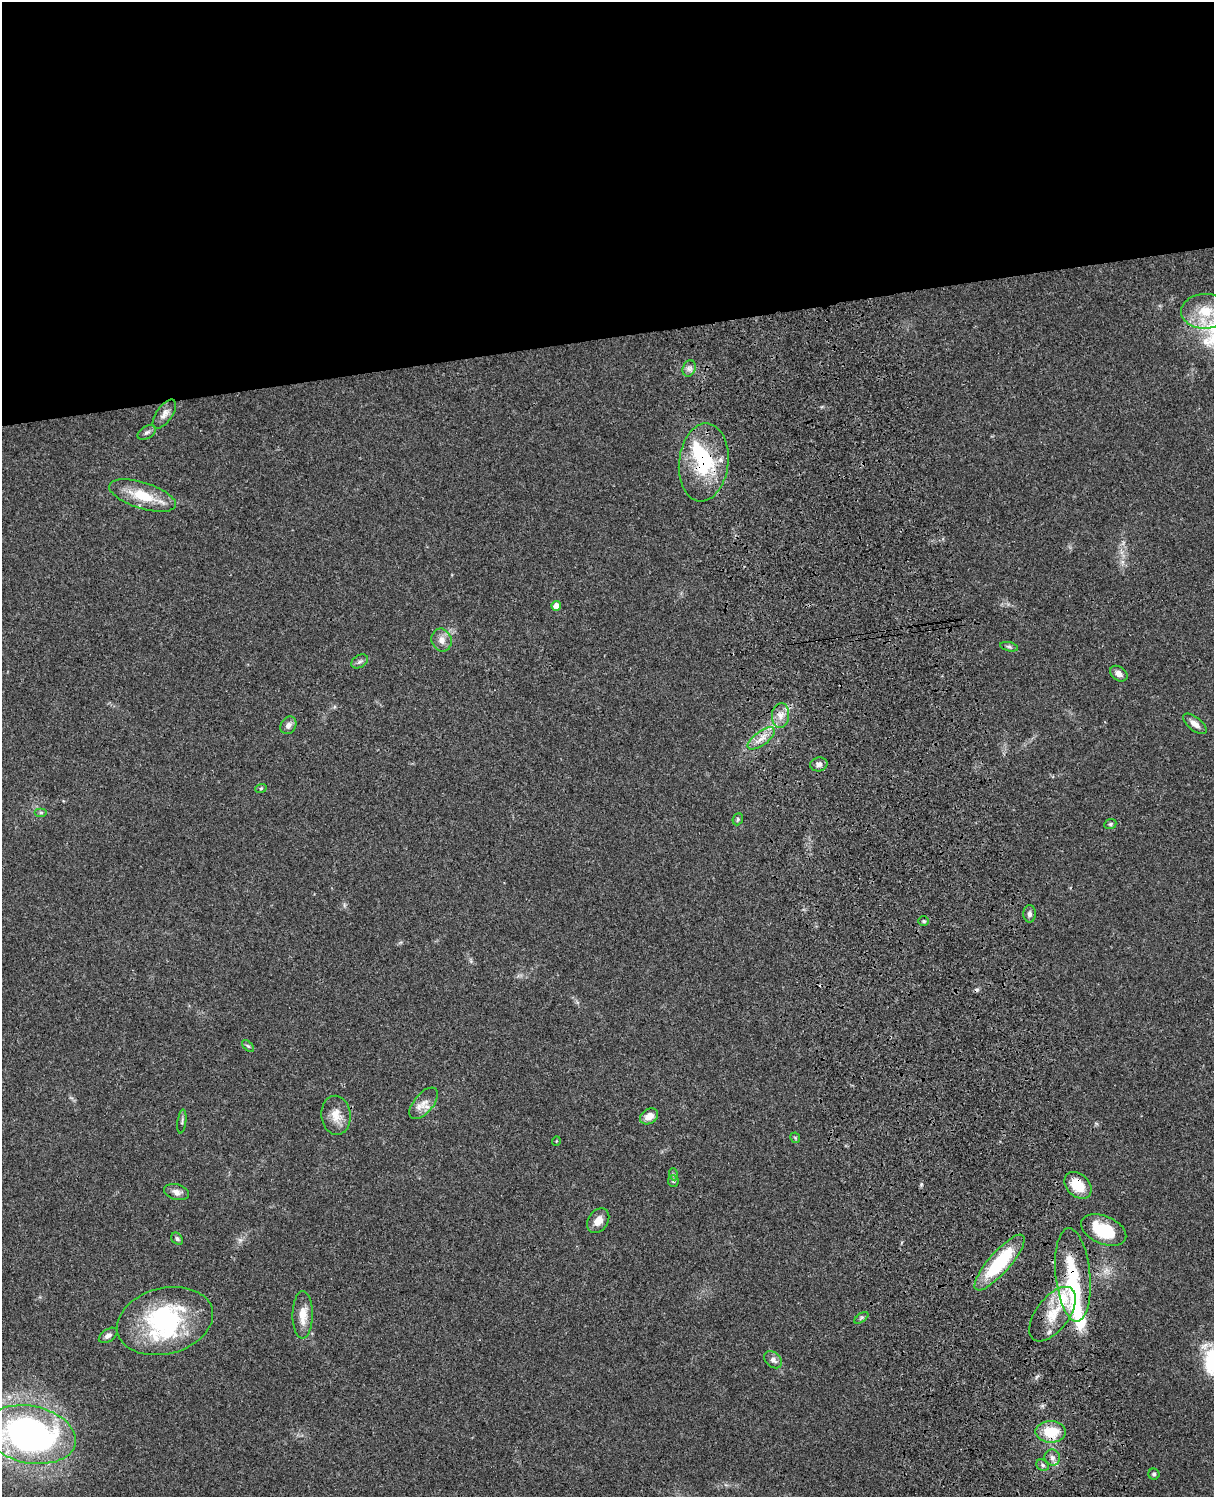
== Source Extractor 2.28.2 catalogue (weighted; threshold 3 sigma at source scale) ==
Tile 2 of 4 x 3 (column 2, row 1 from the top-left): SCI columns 1333-2544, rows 3269-4763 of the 5087 x 4927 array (HDU 1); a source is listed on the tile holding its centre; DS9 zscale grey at full resolution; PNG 1216 x 1499 px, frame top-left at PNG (2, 2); each listed source drawn as its Kron ellipse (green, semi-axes under 4 px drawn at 4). Shown black and unused: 23% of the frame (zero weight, under 3 of 4 exposures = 6% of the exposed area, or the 3 px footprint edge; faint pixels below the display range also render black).
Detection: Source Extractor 2.28.2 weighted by HDU 2 'WHT'; one run over the whole footprint, this tile lists its part. Background 0.0886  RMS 0.0062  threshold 0.0277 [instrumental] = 3 sigma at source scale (4.5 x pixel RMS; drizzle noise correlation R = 1.50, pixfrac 1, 0.05/0.05 arcsec/px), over >= 5 px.
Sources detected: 59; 1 too faint to see at this stretch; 3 inside a brighter object's white glare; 1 cosmic-ray / hot-pixel residue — neither listed nor drawn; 5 inside a brighter listed object's ellipse — not listed separately; the other 49 listed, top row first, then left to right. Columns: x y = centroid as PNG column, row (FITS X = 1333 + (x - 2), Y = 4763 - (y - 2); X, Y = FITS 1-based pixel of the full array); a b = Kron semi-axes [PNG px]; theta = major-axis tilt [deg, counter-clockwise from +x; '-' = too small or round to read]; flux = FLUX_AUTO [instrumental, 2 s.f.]
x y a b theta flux
1205 311 24 17 1 19
689 368 8 6 69 2.3
164 414 17 8 55 3.9
147 432 10 6 31 1.8
704 462 39 24 83 44
142 495 35 13 -18 20
556 606 5 4 - 4.1
442 640 11 10 - 4.5
1009 647 9 4 -12 1.3
360 661 9 6 30 1.8
1119 674 9 6 -36 3.4
781 715 12 8 84 4.9
1195 724 14 6 -38 4.1
288 725 9 7 56 2.9
761 738 16 7 36 5.5
819 764 8 7 - 2.1
261 788 6 3 19 0.68
41 812 6 4 0 0.95
738 819 6 5 - 1
1110 824 6 5 - 1.1
1030 914 9 6 -90 2
924 921 5 4 - 0.9
248 1046 7 4 -43 1.1
424 1103 19 9 50 6.1
336 1115 19 14 -83 8.5
649 1116 10 7 31 6.3
182 1121 12 3 83 1.1
795 1138 5 4 - 0.7
556 1141 5 3 - 0.45
673 1174 6 4 -72 0.92
673 1181 6 5 - 1
1078 1185 15 11 -44 15
176 1192 13 7 -15 3.5
598 1221 13 9 54 6
1104 1230 24 13 -23 25
177 1239 7 5 -47 1.2
1000 1262 36 10 49 40
1073 1275 47 17 -84 35
1053 1314 32 16 53 17
303 1315 24 10 90 9
861 1318 8 4 36 0.87
165 1321 49 33 14 72
108 1335 10 6 34 2.3
773 1360 10 7 -43 2.7
1051 1432 15 11 -2 18
30 1435 46 28 -11 230
1052 1457 8 7 - 2.9
1043 1465 7 5 -25 1.3
1154 1474 5 5 - 1.1
Overlapping masked pixels (flux is a lower limit): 4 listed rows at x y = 704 462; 1078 1185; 1073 1275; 1051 1432
Isophote crosses this tile's border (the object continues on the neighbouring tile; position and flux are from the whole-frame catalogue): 1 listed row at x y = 30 1435